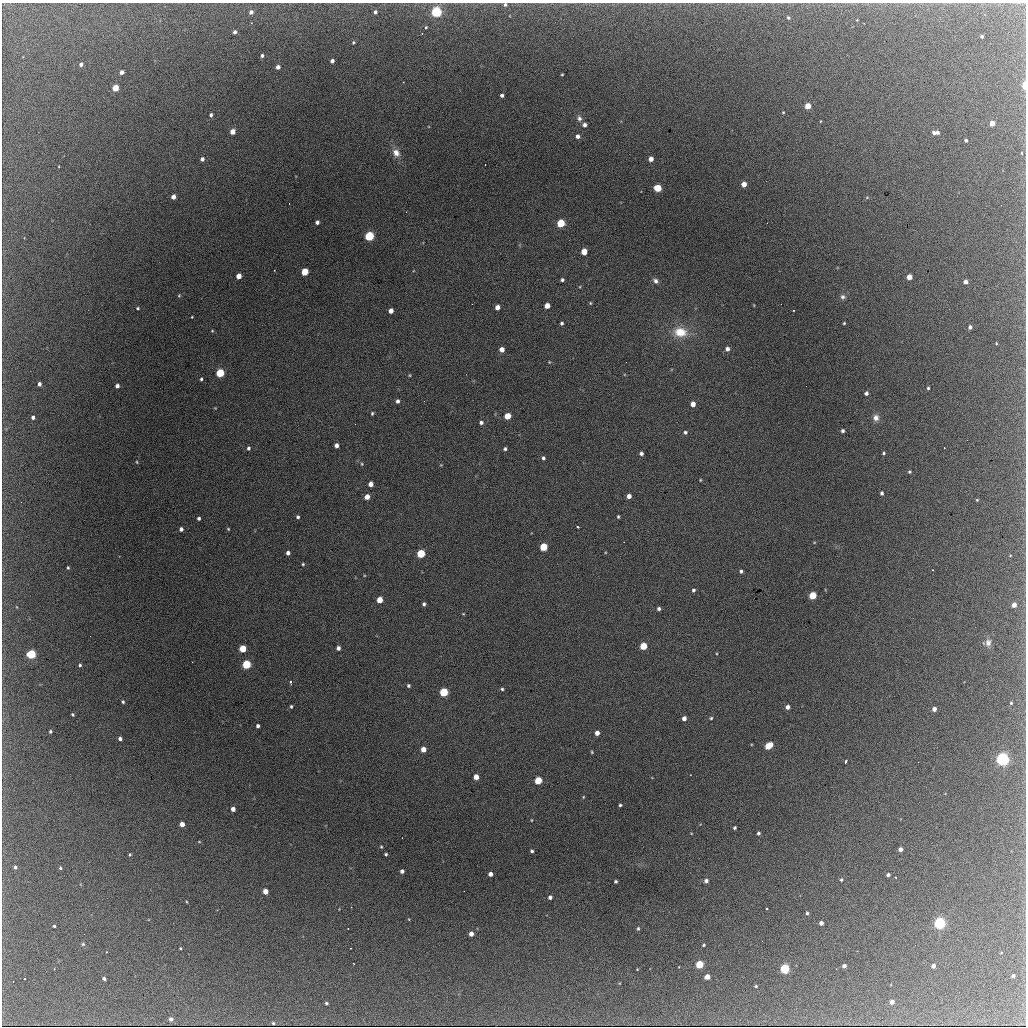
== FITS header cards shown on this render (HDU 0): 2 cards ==
NAXIS1  =                 1024 / length of data axis 1
NAXIS2  =                 1024 / length of data axis 2

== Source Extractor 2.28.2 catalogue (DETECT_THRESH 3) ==
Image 1024 x 1024 px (HDU 0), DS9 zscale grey, 1 PNG px = 1 image px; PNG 1028 x 1028 px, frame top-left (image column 1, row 1024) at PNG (2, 3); no overlay
Background 1910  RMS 32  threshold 95.3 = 3 sigma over >= 5 px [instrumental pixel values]
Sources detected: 206; all 206 listed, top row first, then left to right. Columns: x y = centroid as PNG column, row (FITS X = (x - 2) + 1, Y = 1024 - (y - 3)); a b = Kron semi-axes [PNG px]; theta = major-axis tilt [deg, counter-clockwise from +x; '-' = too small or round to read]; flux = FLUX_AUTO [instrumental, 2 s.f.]
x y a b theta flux
505 5 4 4 - 4000
251 12 4 4 - 7500
375 12 4 3 - 5200
436 12 5 5 - 350000
788 18 6 4 -49 3200
857 20 3 3 - 1400
251 23 3 2 - 1600
426 27 3 3 - 1900
235 32 4 3 - 6100
422 33 2 2 - 1400
982 36 3 3 - 4800
353 42 4 3 - 2400
262 56 4 3 - 4700
332 61 4 4 - 7900
81 64 4 4 - 5700
278 67 4 4 - 11000
122 72 4 4 - 9100
562 75 3 2 - 2000
403 82 3 3 - 1800
1024 85 6 3 89 19000
115 88 4 4 - 50000
502 95 4 3 - 5600
808 106 4 4 - 39000
783 112 3 3 - 1800
211 115 4 4 - 4700
579 118 8 6 -74 7500
820 121 3 2 - 1300
992 123 4 4 - 30000
585 125 5 5 - 7100
233 132 4 4 - 21000
934 133 5 4 - 7400
937 133 4 3 - 5500
578 136 4 4 - 8700
966 140 3 3 - 4500
396 153 11 8 -51 16000
1022 153 4 3 - 1500
202 159 4 4 - 7400
651 159 4 4 - 16000
744 184 4 4 - 21000
658 188 5 5 - 72000
173 197 4 4 - 13000
317 222 4 4 - 6800
561 223 5 5 - 100000
369 236 5 5 - 200000
584 252 5 4 - 38000
305 272 5 4 - 62000
239 276 4 4 - 22000
909 277 4 4 - 24000
562 280 4 3 - 4300
655 281 7 5 -52 7000
965 282 4 4 - 11000
179 295 4 4 - 2200
843 297 7 6 - 5400
590 303 5 4 - 2200
547 306 4 4 - 23000
497 307 4 4 - 15000
138 308 3 3 - 2700
793 310 2 2 - 1800
391 311 4 4 - 15000
192 317 3 2 - 1400
562 323 3 3 - 3700
844 323 3 3 - 2100
970 327 4 4 - 7100
212 331 4 4 - 1900
680 332 16 11 -6 45000
996 343 3 2 - 1500
502 349 4 4 - 15000
727 349 5 4 - 8500
549 362 4 3 - 1600
626 362 2 2 - 1300
220 373 5 4 - 120000
410 375 4 3 - 1900
201 379 4 3 - 3000
39 384 4 3 - 7500
117 386 4 4 - 8400
806 386 2 2 - 1900
928 388 3 3 - 2700
866 393 4 4 - 6200
398 401 5 4 - 5500
424 401 2 2 - 1200
693 404 4 4 - 17000
215 408 3 3 - 1500
372 413 4 3 - 2700
507 416 5 4 - 44000
33 417 4 3 - 7300
876 418 9 8 - 11000
481 422 5 4 - 5500
843 431 4 3 - 4500
685 432 5 5 - 4200
336 445 4 4 - 9500
248 448 4 4 - 4600
505 449 4 3 - 3800
641 453 4 4 - 6200
884 453 3 3 - 2800
543 458 4 4 - 4200
137 462 5 3 - 1900
362 464 4 4 - 2000
441 465 4 4 - 1600
909 472 3 3 - 2800
700 480 4 2 - 1800
371 484 4 4 - 14000
882 493 4 4 - 4500
629 496 4 4 - 12000
367 497 4 4 - 19000
977 500 3 3 - 1800
298 517 4 4 - 3500
618 517 3 3 - 2600
199 518 3 3 - 4300
578 527 3 3 - 4000
181 529 4 4 - 7300
228 529 4 3 - 2100
544 547 5 5 - 84000
288 553 4 4 - 7700
421 554 5 5 - 120000
303 564 3 3 - 2400
68 568 3 3 - 2500
933 570 2 2 - 1500
741 571 4 4 - 4300
693 590 4 4 - 4200
813 595 5 4 - 81000
380 600 5 4 - 30000
424 604 4 3 - 4000
1014 605 4 4 - 15000
659 609 4 4 - 4900
463 614 4 2 - 1500
988 642 9 8 - 10000
643 646 5 4 - 64000
338 648 4 4 - 7600
243 649 5 4 - 59000
31 654 5 5 - 180000
247 664 5 5 - 150000
80 665 4 4 - 3400
290 682 3 3 - 4700
408 686 4 4 - 3600
502 689 4 4 - 3100
444 692 5 5 - 130000
123 702 4 3 - 3100
1011 703 3 3 - 2300
291 706 4 3 - 2800
788 707 4 4 - 9500
934 709 4 4 - 11000
73 714 3 3 - 2600
684 718 4 4 - 10000
711 718 3 3 - 2700
258 726 4 3 - 5200
50 731 3 3 - 3700
597 733 4 4 - 14000
120 739 4 3 - 6500
769 746 6 4 33 62000
423 749 4 4 - 22000
592 752 4 3 - 2100
1002 759 5 5 - 630000
846 761 4 2 - 3900
476 777 4 4 - 20000
538 780 5 4 - 78000
583 797 5 3 - 1800
620 805 3 3 - 3000
233 809 4 4 - 13000
531 820 3 2 - 1600
182 824 4 4 - 18000
735 828 4 3 - 3500
758 833 3 3 - 4300
199 842 4 3 - 1700
381 847 4 3 - 2200
900 849 4 4 - 10000
532 851 4 3 - 4100
386 854 3 3 - 3200
130 855 4 3 - 2400
15 867 5 4 - 4700
60 868 3 3 - 3100
402 871 4 4 - 7200
490 874 4 4 - 11000
888 875 4 3 - 5300
841 880 4 4 - 2800
616 881 3 3 - 3600
706 881 4 4 - 7900
265 891 4 4 - 26000
464 891 2 2 - 1000
550 897 4 4 - 7500
766 909 3 3 - 7200
807 913 4 3 - 3500
821 923 4 4 - 11000
939 923 5 5 - 470000
54 926 3 3 - 3000
638 928 5 4 - 3200
348 929 2 2 - 1200
84 934 2 2 - 980
471 934 4 4 - 14000
83 944 4 4 - 2700
703 945 4 3 - 2400
180 948 3 2 - 2100
1001 953 4 2 - 1300
700 964 4 4 - 110000
844 966 4 3 - 7300
933 966 4 4 - 9100
637 969 2 2 - 1300
785 969 5 4 - 220000
1013 976 4 4 - 6100
707 977 4 4 - 23000
24 979 2 2 - 1500
104 979 4 3 - 5700
756 986 3 3 - 2200
892 1002 4 4 - 13000
326 1003 3 3 - 3200
171 1019 5 4 - 7400
273 1023 3 3 - 2600
At the frame edge (FLAGS 8, measured only in part): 2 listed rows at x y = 505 5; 1024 85